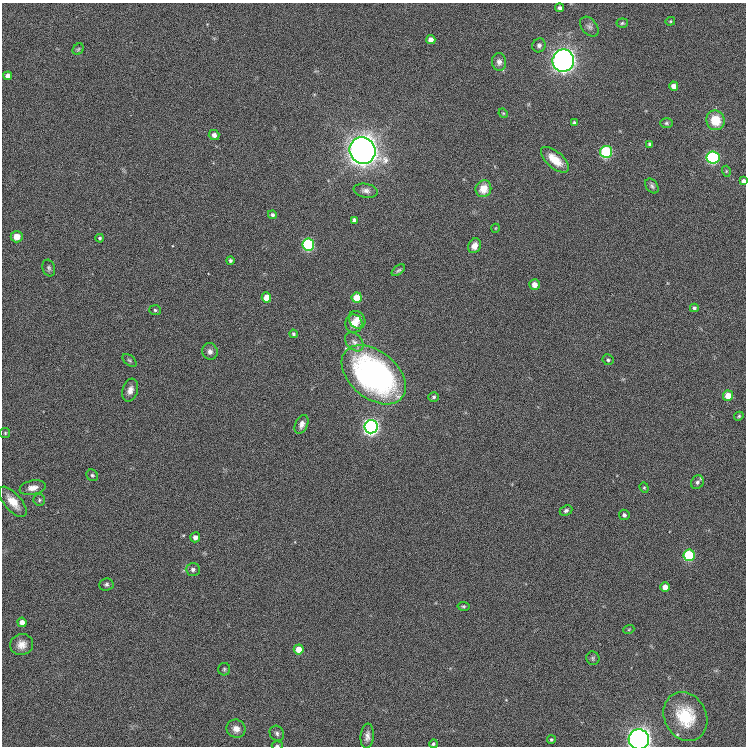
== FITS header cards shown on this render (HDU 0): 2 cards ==
NAXIS1  =                  744
NAXIS2  =                  744

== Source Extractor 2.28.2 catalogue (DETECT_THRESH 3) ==
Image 744 x 744 px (HDU 0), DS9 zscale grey, 1 PNG px = 1 image px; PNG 748 x 748 px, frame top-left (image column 1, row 744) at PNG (2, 3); each listed source drawn as its Kron ellipse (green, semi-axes under 4 px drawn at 4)
Background -0.00285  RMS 0.025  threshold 0.0739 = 3 sigma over >= 5 px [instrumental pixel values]
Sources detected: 84; all 84 listed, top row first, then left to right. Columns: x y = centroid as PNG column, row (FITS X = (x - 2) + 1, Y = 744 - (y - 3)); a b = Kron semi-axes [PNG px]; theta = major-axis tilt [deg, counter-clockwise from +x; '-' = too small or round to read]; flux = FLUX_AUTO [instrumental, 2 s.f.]
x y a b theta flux
560 8 4 4 - 5.6
670 21 5 4 - 1.9
622 23 6 4 6 2.4
589 27 11 7 -51 6.6
431 40 4 4 - 10
539 45 7 6 - 4.9
78 49 6 5 - 2.6
563 61 11 11 - 1100
499 62 9 7 -84 7.5
8 76 4 4 - 10
674 86 4 4 - 13
503 113 5 4 - 1.6
716 120 10 9 - 34
574 123 4 3 - 3.8
666 123 6 5 - 2.8
214 135 5 5 - 8.2
650 144 4 3 - 3.8
362 150 13 12 - 2000
606 152 6 6 - 190
713 158 6 6 - 250
555 160 17 8 -41 28
726 171 5 3 - 1.6
743 181 4 4 - 6
652 186 8 5 -53 3.8
483 189 8 7 - 21
366 191 12 7 -10 7.5
272 215 4 4 - 4
354 220 4 4 - 5.6
496 228 4 3 - 1.2
17 237 6 5 - 11
100 238 4 4 - 2.6
308 244 6 6 - 210
474 246 8 6 64 11
230 260 4 4 - 3.3
49 268 8 6 -73 4.2
398 270 8 4 37 2.9
534 285 5 5 - 14
266 297 5 4 - 23
357 298 5 5 - 35
694 308 4 4 - 3.3
155 310 6 5 - 2.9
357 320 9 7 -55 11
354 324 9 8 - 15
293 334 4 4 - 2.7
354 342 11 7 -46 7.4
210 351 8 7 - 8
129 360 8 5 -37 3.2
608 360 6 5 - 3.2
374 375 37 23 -40 430
130 390 12 7 72 11
728 396 5 5 - 22
434 397 5 5 - 2.9
739 416 5 4 - 2.2
301 424 10 6 67 7.9
371 427 6 6 - 750
5 433 5 5 - 2.3
92 475 6 5 - 3.2
697 482 7 6 - 4.9
33 488 13 7 11 13
644 488 5 4 - 2.1
39 500 6 5 - 2.9
13 502 18 8 -49 28
566 510 6 5 - 4
624 515 5 5 - 4.6
195 537 5 5 - 9.4
689 555 6 5 - 130
193 569 7 6 - 5.1
106 584 7 6 - 3.8
665 587 5 5 - 15
463 606 6 4 -10 2.6
22 622 5 4 - 10
629 629 6 3 19 1.7
22 645 11 10 - 15
299 649 5 5 - 20
593 658 7 6 - 3.6
224 669 6 6 - 2.8
685 716 25 21 -62 81
236 729 10 9 - 14
277 733 8 7 - 5
367 736 12 6 84 8.6
639 739 10 10 - 1100
551 740 4 4 - 2.6
433 744 4 4 - 2.8
277 746 5 2 - 2.4
At the frame edge (FLAGS 8, measured only in part): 3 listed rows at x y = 743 181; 639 739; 277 746